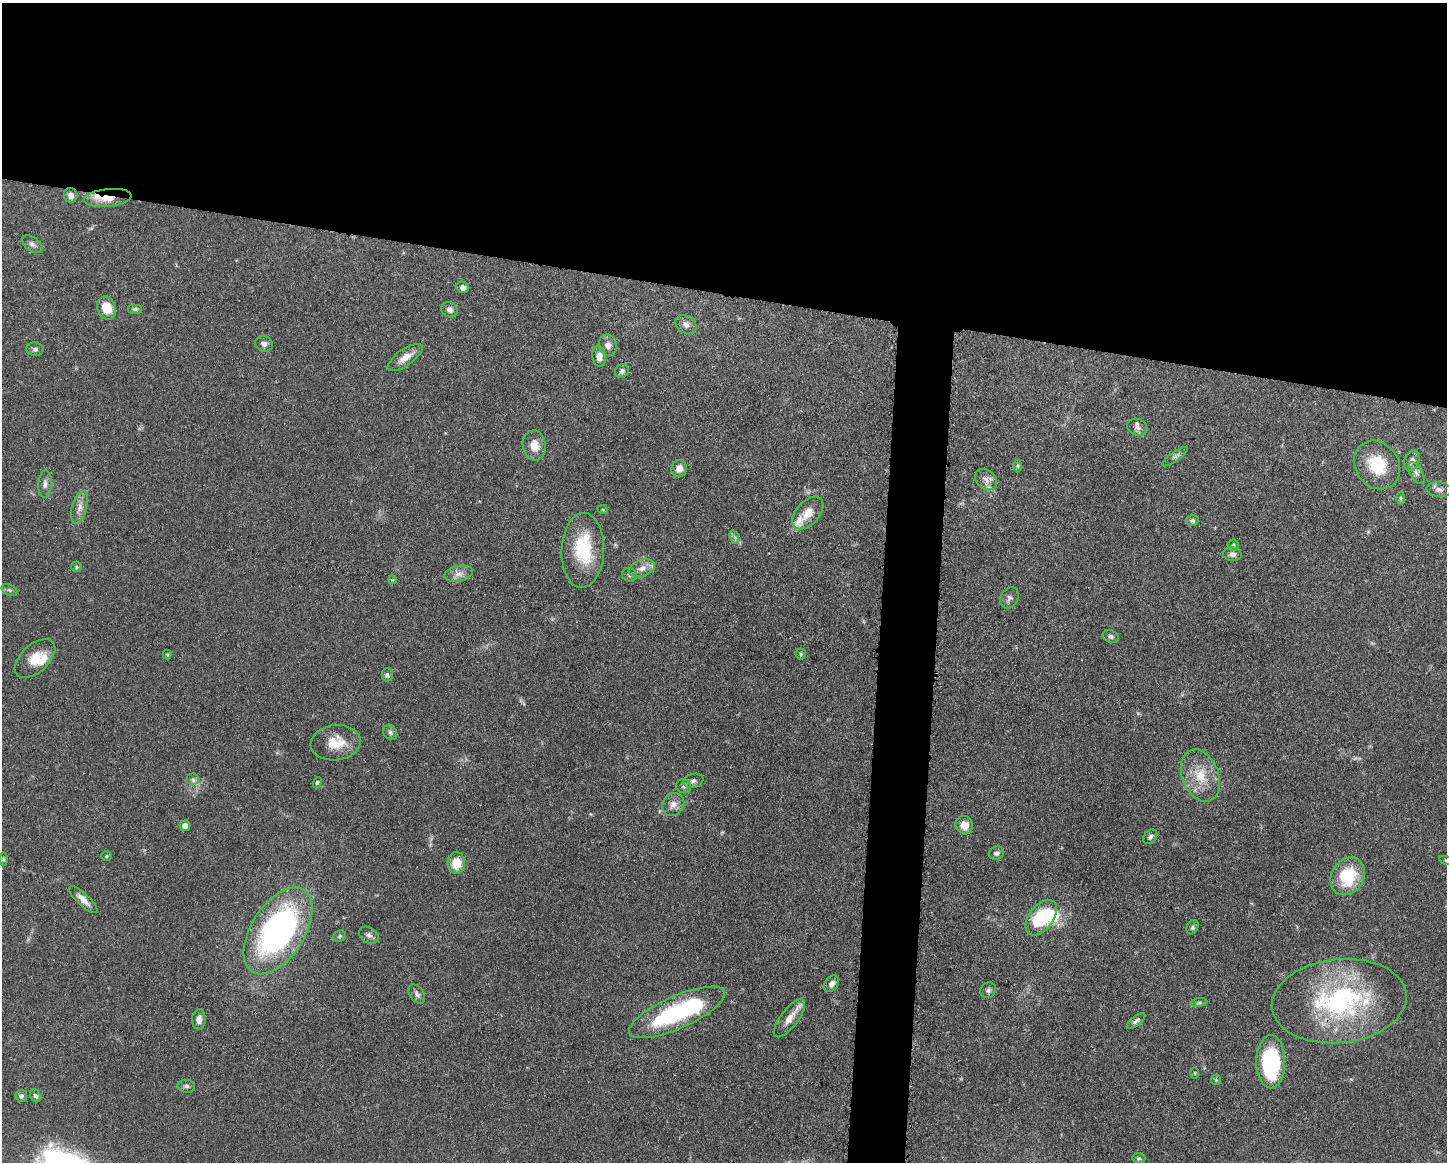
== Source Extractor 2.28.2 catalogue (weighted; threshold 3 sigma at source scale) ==
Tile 2 of 3 x 4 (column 2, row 1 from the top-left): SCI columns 1560-3004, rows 3485-4644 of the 4676 x 4645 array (HDU 1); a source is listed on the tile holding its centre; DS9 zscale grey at full resolution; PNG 1449 x 1164 px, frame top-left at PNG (2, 3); each listed source drawn as its Kron ellipse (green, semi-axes under 4 px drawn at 4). Shown black and unused: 28% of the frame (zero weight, under 3 of 4 exposures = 1% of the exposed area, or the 3 px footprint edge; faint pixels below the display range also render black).
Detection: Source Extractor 2.28.2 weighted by HDU 2 'WHT'; one run over the whole footprint, this tile lists its part. Background 0.0544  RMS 0.0032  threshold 0.0145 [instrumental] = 3 sigma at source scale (4.5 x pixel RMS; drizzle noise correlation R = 1.50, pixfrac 1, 0.05/0.05 arcsec/px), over >= 5 px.
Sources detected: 92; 2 inside a brighter object's white glare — neither listed nor drawn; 5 inside a brighter listed object's ellipse — not listed separately; the other 85 listed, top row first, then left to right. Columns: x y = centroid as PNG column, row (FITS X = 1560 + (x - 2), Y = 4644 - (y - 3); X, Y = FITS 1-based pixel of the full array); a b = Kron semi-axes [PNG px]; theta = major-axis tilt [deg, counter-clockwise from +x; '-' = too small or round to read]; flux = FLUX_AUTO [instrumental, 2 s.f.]
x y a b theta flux
71 195 7 6 - 1.7
108 198 24 9 6 5.5
32 244 12 7 -37 1.2
463 287 6 5 - 1.5
107 308 12 9 -66 6.5
135 309 7 5 0 0.68
449 310 8 7 - 1.3
686 325 11 8 -35 1.7
264 344 9 7 -16 1.3
608 345 11 9 -70 1.9
35 349 8 7 - 0.97
599 356 10 7 -81 2.7
405 357 21 8 35 3.4
622 371 7 6 - 1.1
1137 427 10 8 -24 1.4
534 445 15 11 -81 4.5
1175 457 15 4 36 1
1412 461 10 7 65 1.5
1377 465 26 21 -54 13
1018 466 6 4 90 0.52
679 469 8 7 - 2.6
1416 473 12 6 -60 1.3
986 480 12 9 -41 2.1
45 484 13 6 86 1.4
1439 490 12 7 -5 1.7
1401 498 6 4 -89 0.49
79 507 17 7 73 2.4
603 510 5 3 - 0.29
808 513 19 11 48 4.3
1192 520 6 5 - 0.76
734 537 7 4 -71 0.73
1233 545 5 5 - 0.54
583 550 37 21 88 18
1232 554 9 6 -6 1.4
76 567 5 5 - 0.56
642 568 13 8 19 2.5
459 574 14 7 11 2.2
629 575 7 6 - 0.81
392 580 4 3 - 0.39
9 590 8 5 -27 0.72
1009 598 11 8 63 1.3
1111 636 8 6 -22 0.84
167 654 5 4 - 0.38
801 654 5 5 - 0.48
35 659 24 14 43 6.5
387 675 6 5 - 0.8
390 732 8 6 -60 0.87
336 743 25 17 7 7.4
1200 775 27 18 -69 9.5
193 780 6 6 - 0.97
693 781 10 7 12 1.3
317 783 6 4 72 0.45
684 786 7 7 - 0.84
673 804 12 10 51 2.3
964 825 9 8 - 3.6
185 826 5 5 - 2.4
1150 837 8 6 48 0.89
996 853 8 6 18 1
106 856 5 4 - 0.42
3 859 6 4 -90 0.47
1446 860 7 3 -19 0.4
456 863 11 8 -89 6.1
1348 876 20 16 58 16
83 900 18 6 -42 2.5
1041 918 20 12 53 19
1193 927 7 5 60 0.71
278 931 48 26 58 90
369 935 10 7 -33 1.3
339 936 7 5 23 0.56
832 984 9 6 54 1.5
988 990 8 7 - 1
417 994 11 7 -53 1.3
1339 1001 68 42 6 57
1199 1003 8 4 8 0.79
677 1012 52 16 24 38
789 1018 23 9 53 4.1
199 1019 10 6 87 1.9
1136 1021 11 4 38 0.92
1271 1062 26 14 -90 35
1194 1073 5 3 - 0.31
1216 1080 5 5 - 0.43
186 1086 9 6 -3 1
21 1096 6 6 - 0.89
36 1096 7 5 -57 0.75
1139 1158 6 5 - 0.55
Overlapping masked pixels (flux is a lower limit): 2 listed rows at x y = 108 198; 1339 1001
Isophote crosses this tile's border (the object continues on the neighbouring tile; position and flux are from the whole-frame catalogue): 2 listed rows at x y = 1439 490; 1446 860